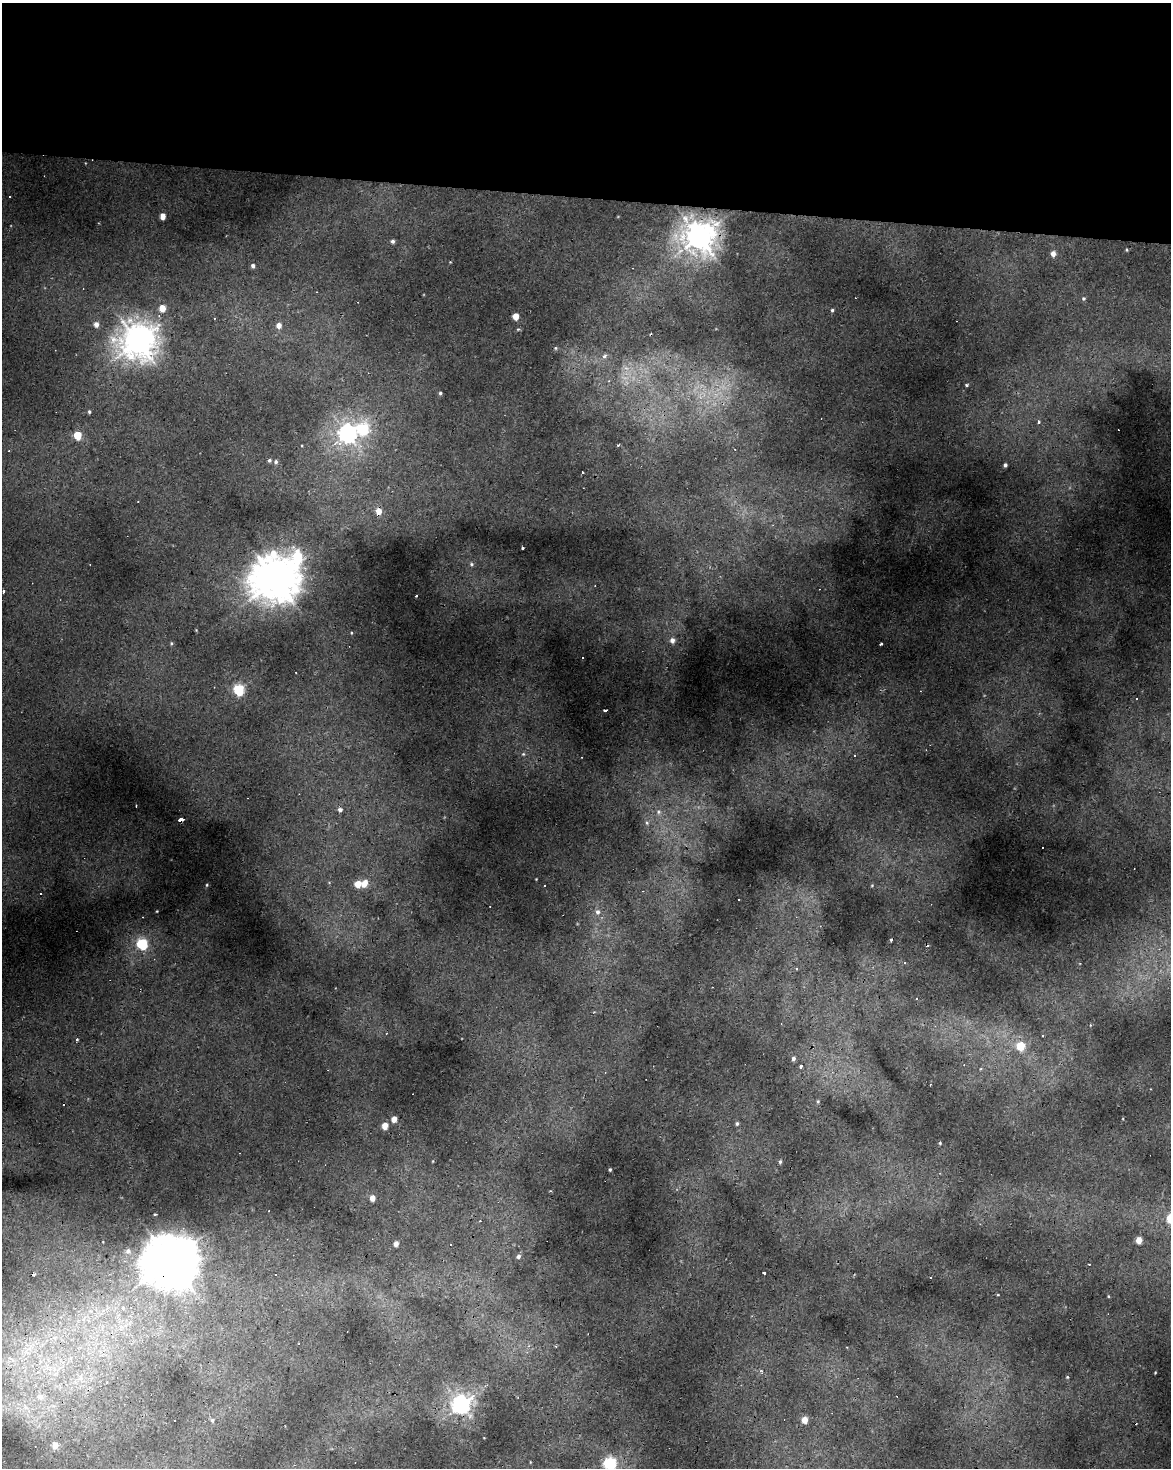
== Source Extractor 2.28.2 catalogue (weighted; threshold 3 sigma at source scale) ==
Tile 3 of 4 x 3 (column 3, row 1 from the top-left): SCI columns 2341-3509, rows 3211-4676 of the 4677 x 4900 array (HDU 1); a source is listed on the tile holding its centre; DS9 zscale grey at full resolution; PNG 1173 x 1470 px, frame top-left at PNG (2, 3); no overlay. Shown black and unused: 13% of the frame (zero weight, under 2 of 3 exposures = <1% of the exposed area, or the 3 px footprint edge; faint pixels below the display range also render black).
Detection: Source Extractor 2.28.2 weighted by HDU 2 'WHT'; one run over the whole footprint, this tile lists its part. Background 0.0229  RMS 0.0065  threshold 0.0291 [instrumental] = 3 sigma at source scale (4.5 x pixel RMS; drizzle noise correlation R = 1.50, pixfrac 1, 0.0396/0.0396 arcsec/px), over >= 5 px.
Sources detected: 122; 26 cosmic-ray / hot-pixel residue — not listed; the other 96 listed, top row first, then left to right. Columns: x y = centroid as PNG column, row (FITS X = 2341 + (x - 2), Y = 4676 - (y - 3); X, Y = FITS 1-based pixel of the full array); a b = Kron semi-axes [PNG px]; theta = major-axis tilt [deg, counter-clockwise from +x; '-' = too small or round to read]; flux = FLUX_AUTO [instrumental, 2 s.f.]
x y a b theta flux
10 197 3 2 - 0.68
162 216 5 4 - 8.2
699 237 10 10 - 590
393 241 5 5 - 1.5
1127 250 4 3 - 0.54
1053 254 5 4 - 3.9
450 262 3 3 - 0.4
253 266 4 4 - 1.7
317 292 3 2 - 0.37
1083 299 5 5 - 0.98
162 308 5 5 - 9.5
832 310 4 4 - 1
515 316 5 4 - 8.3
96 324 5 5 - 4.1
279 325 5 5 - 4.8
518 329 4 4 - 0.66
137 341 13 13 - 680
555 348 5 3 - 0.68
604 356 7 6 - 1.9
966 385 4 3 - 0.82
440 393 4 4 - 1
89 412 4 3 - 0.98
1038 422 4 3 - 2.4
363 429 7 7 - 45
347 434 7 7 - 220
77 435 5 5 - 19
269 460 5 4 - 1.2
276 462 6 5 - 1.5
1005 465 4 3 - 1.5
582 472 3 2 - 0.74
378 511 6 5 - 6.7
522 548 3 3 - 1.6
297 556 13 9 73 35
471 564 6 5 - 1.2
276 579 16 16 - 1300
3 591 3 3 - 3.6
351 633 4 3 - 0.5
672 640 6 6 - 3.6
171 643 5 4 - 0.84
881 644 4 3 - 2.1
238 690 5 5 - 65
1136 699 3 2 - 0.6
605 710 4 2 - 1
523 754 5 5 - 0.94
854 755 3 2 - 0.88
136 806 3 2 - 1.3
340 809 5 4 - 1.8
659 812 6 5 - 1.4
181 819 4 3 - 7.2
647 823 5 5 - 1.2
536 879 2 2 - 0.35
364 883 7 5 58 7.4
358 884 5 5 - 11
207 885 4 3 - 0.61
872 885 5 3 - 0.55
157 911 3 2 - 0.47
598 912 7 6 - 2.4
142 944 6 5 - 56
905 963 3 2 - 0.7
797 968 3 3 - 1.1
916 999 3 2 - 0.88
1043 1036 3 3 - 1.3
77 1040 4 3 - 1.1
1020 1046 5 5 - 24
793 1058 5 4 - 2
801 1067 4 3 - 2.1
818 1101 5 4 - 0.77
394 1119 5 4 - 6.1
737 1124 6 4 89 1
385 1126 4 4 - 9.9
940 1143 4 3 - 0.61
780 1162 5 4 - 1
610 1170 3 2 - 0.74
372 1198 4 4 - 6.6
1139 1240 5 4 - 9
396 1244 4 4 - 4.2
128 1251 8 7 - 2.8
518 1256 5 5 - 1.9
170 1261 18 17 - 2100
1089 1264 3 3 - 1
764 1273 3 3 - 1.1
1108 1296 4 3 - 0.5
123 1308 5 4 - 1
26 1351 15 4 65 4.7
10 1358 8 6 -41 2.9
49 1368 10 6 -24 4.3
1155 1373 3 2 - 0.45
1067 1377 3 3 - 0.55
106 1382 3 3 - 2.4
40 1397 9 9 - 4.8
461 1405 7 6 - 300
212 1420 6 4 -88 1.1
805 1420 4 4 - 10
175 1421 3 2 - 0.86
55 1445 5 5 - 6.4
610 1463 6 6 - 100
Overlapping masked pixels (flux is a lower limit): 4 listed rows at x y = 699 237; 181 819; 170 1261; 461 1405
Isophote crosses this tile's border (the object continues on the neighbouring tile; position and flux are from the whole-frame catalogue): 1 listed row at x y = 610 1463